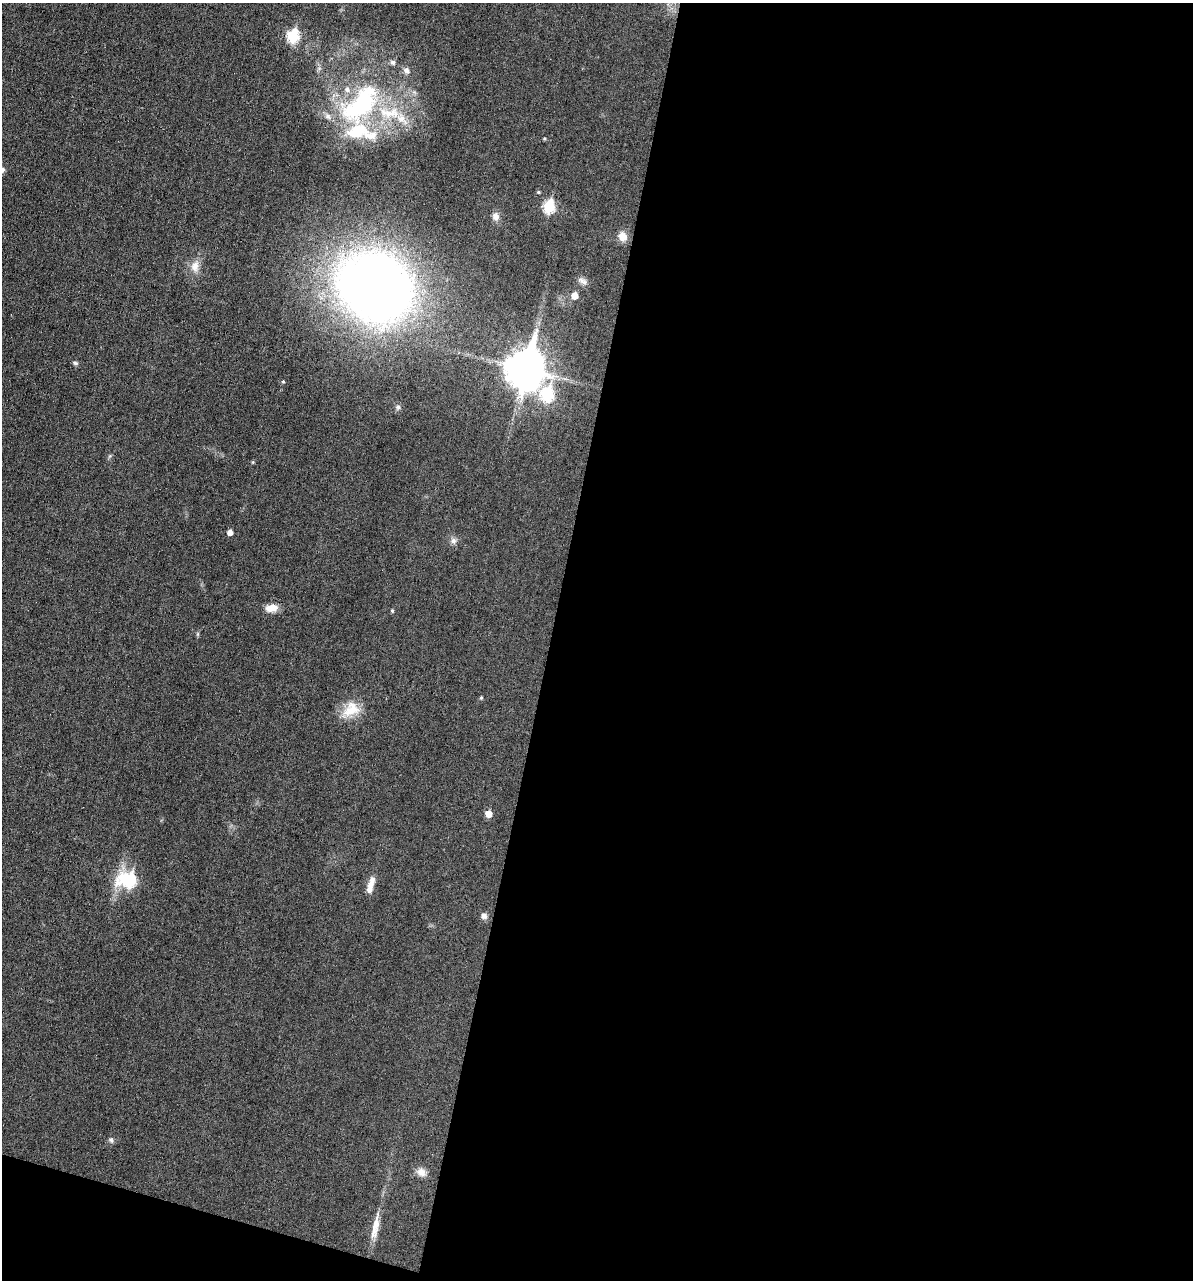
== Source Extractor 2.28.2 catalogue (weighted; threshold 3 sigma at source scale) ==
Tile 16 of 4 x 4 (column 4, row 4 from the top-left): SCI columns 3694-4884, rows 2-1279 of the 5132 x 5115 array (HDU 1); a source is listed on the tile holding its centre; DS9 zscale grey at full resolution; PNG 1195 x 1282 px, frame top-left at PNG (2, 3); no overlay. Shown black and unused: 56% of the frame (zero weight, under 3 of 6 exposures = <1% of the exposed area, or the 3 px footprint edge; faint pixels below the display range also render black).
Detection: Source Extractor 2.28.2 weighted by HDU 2 'WHT'; one run over the whole footprint, this tile lists its part. Background 0.0195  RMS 0.0036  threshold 0.0145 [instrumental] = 3 sigma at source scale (4.09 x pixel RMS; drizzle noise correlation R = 1.36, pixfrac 0.8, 0.05/0.05 arcsec/px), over >= 5 px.
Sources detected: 39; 7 inside a brighter listed object's ellipse — not listed separately; the other 32 listed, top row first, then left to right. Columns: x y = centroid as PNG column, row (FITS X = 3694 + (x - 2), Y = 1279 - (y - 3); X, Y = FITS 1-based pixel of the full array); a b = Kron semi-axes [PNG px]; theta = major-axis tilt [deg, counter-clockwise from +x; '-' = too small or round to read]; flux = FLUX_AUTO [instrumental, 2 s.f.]
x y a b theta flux
293 36 7 6 - 26
361 104 63 32 45 49
401 119 21 11 -43 5.3
544 138 4 4 - 0.38
2 170 9 6 40 1.4
538 192 4 4 - 0.38
549 206 7 6 - 23
496 216 10 8 -87 2
622 236 11 9 -51 3.4
195 266 17 11 78 3.4
582 281 14 7 -33 1.5
375 287 60 52 -32 330
574 296 6 5 - 3.3
75 363 7 5 -27 0.68
525 369 14 11 77 850
283 381 4 4 - 0.36
547 395 8 7 - 27
398 407 6 6 - 0.68
253 462 5 3 - 0.32
230 532 5 4 - 2
453 540 8 8 - 1.3
272 608 15 9 6 3.4
392 611 5 4 - 0.42
481 698 5 4 - 0.4
351 709 25 18 33 7.3
488 814 6 5 - 3.5
129 880 10 8 2 34
370 888 19 7 78 3
484 916 8 8 - 1.3
111 1140 7 5 -67 0.71
421 1172 13 10 -30 2.2
375 1227 36 8 80 4.7
Isophote crosses this tile's border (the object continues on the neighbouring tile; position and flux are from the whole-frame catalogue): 1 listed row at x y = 2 170